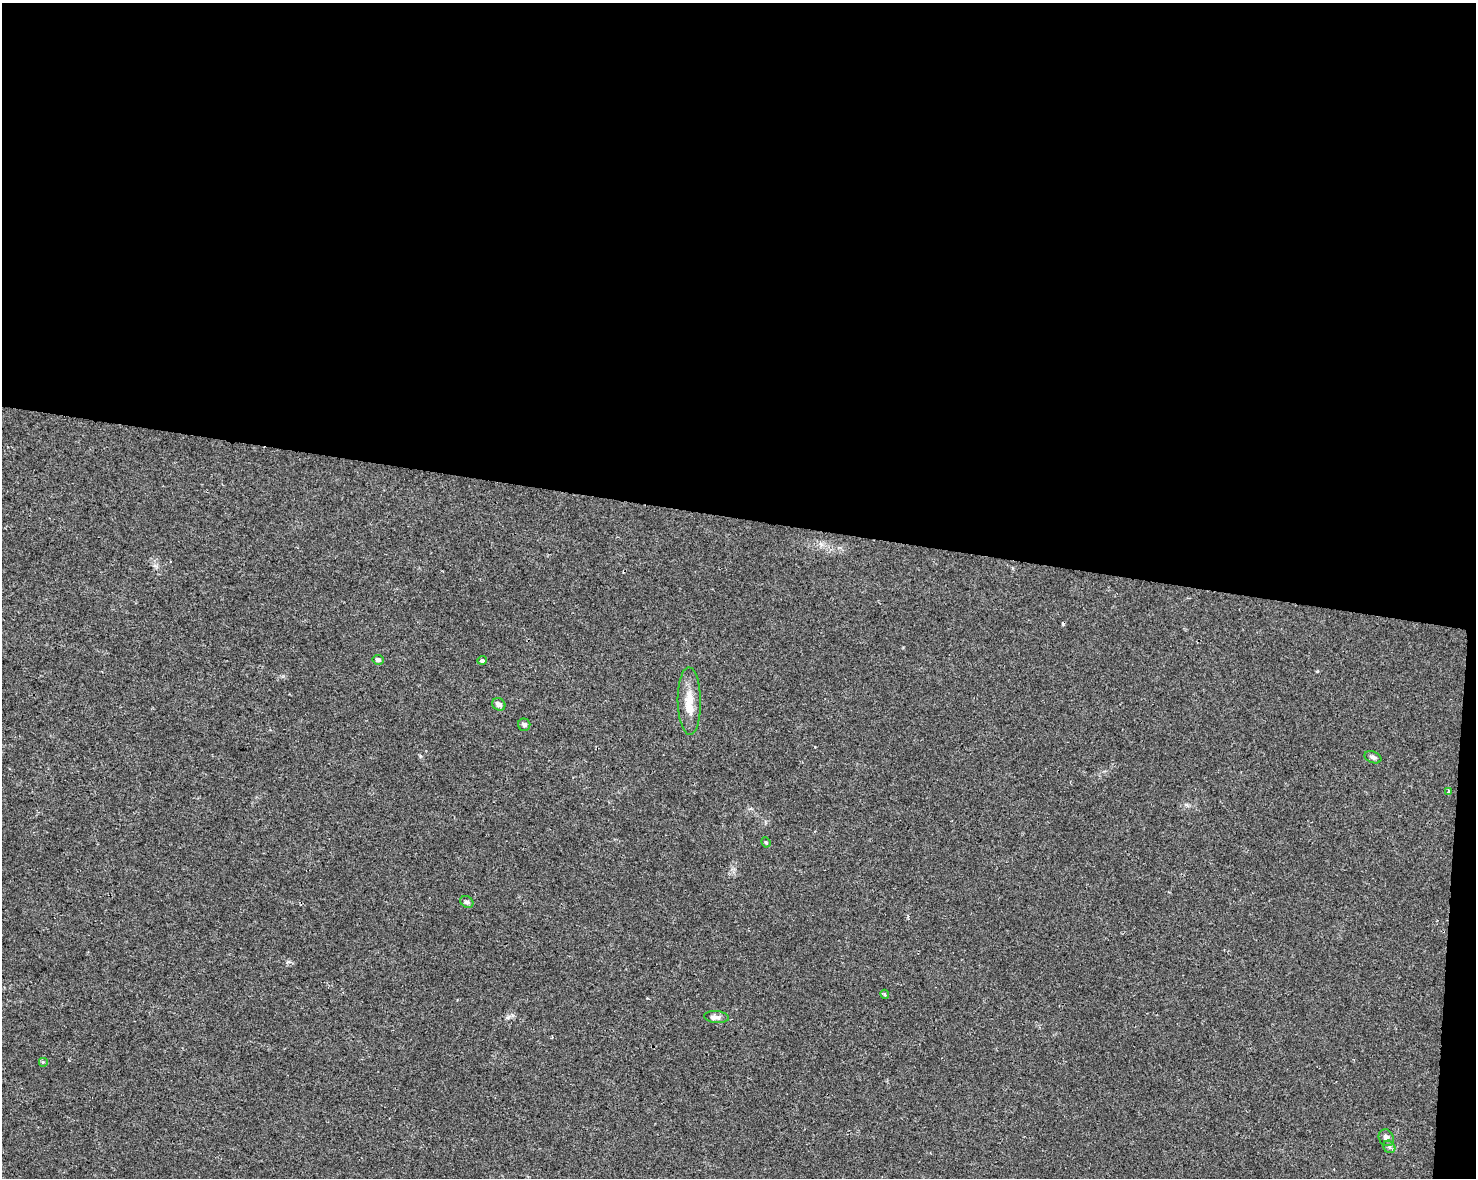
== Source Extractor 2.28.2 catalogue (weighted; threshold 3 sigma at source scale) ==
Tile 3 of 3 x 4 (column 3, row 1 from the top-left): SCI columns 3176-4649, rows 3538-4713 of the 4934 x 4714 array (HDU 1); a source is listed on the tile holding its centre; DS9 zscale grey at full resolution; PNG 1478 x 1180 px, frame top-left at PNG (2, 3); each listed source drawn as its Kron ellipse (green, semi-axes under 4 px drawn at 4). Shown black and unused: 45% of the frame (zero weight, under 2 of 3 exposures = <1% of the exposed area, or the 3 px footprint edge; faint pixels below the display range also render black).
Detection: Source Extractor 2.28.2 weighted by HDU 2 'WHT'; one run over the whole footprint, this tile lists its part. Background 0.0196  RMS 0.0049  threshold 0.0222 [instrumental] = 3 sigma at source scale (4.5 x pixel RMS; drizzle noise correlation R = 1.50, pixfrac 1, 0.0396/0.0396 arcsec/px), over >= 5 px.
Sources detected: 16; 1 cosmic-ray / hot-pixel residue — neither listed nor drawn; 1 inside a brighter listed object's ellipse — not listed separately; the other 14 listed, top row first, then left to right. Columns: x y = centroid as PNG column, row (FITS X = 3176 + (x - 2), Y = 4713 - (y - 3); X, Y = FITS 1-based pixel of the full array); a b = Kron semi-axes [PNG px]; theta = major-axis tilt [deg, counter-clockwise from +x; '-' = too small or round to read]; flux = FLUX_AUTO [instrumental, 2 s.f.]
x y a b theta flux
378 660 5 4 - 1.7
482 660 5 4 - 1.1
689 701 34 11 -89 9.3
499 704 7 6 - 2.2
524 725 6 6 - 1.7
1373 757 9 5 -22 1.3
1449 791 3 3 - 2
766 842 5 4 - 0.6
467 902 7 5 -32 1.4
885 994 5 3 - 0.64
717 1017 12 6 -6 2.2
43 1062 5 5 - 0.55
1386 1138 9 7 -62 2.3
1389 1147 7 5 -50 1.3